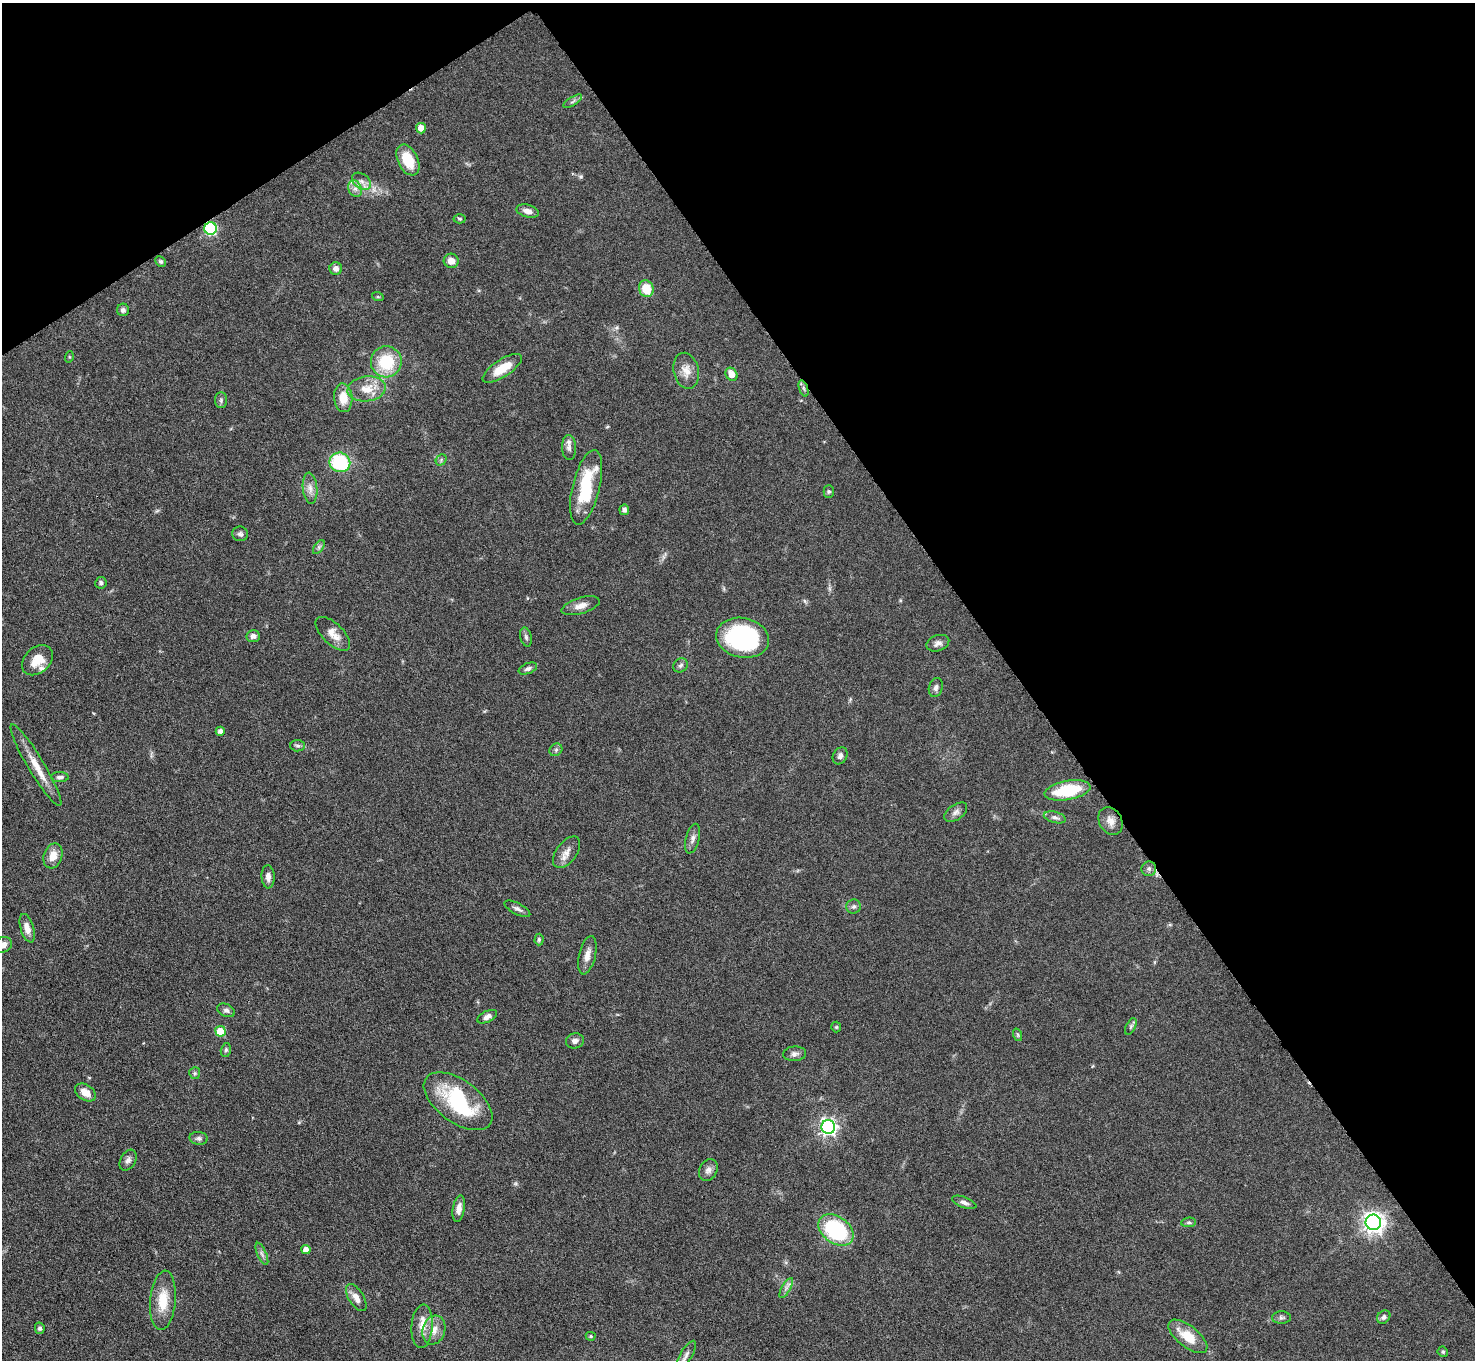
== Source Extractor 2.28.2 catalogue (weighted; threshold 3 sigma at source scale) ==
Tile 3 of 4 x 4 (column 3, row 1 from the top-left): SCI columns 2947-4419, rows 4373-5730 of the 5893 x 5887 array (HDU 1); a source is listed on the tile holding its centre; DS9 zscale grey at full resolution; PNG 1477 x 1362 px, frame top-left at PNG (2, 3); each listed source drawn as its Kron ellipse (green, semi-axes under 4 px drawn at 4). Shown black and unused: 36% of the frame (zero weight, under 3 of 6 exposures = <1% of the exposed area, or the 3 px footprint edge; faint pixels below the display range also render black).
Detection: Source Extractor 2.28.2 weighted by HDU 2 'WHT'; one run over the whole footprint, this tile lists its part. Background 0.0847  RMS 0.0043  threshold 0.0176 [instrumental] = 3 sigma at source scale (4.09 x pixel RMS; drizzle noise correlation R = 1.36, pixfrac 0.8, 0.05/0.05 arcsec/px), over >= 5 px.
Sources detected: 104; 3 inside a brighter object's white glare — neither listed nor drawn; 2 inside a brighter listed object's ellipse — not listed separately; the other 99 listed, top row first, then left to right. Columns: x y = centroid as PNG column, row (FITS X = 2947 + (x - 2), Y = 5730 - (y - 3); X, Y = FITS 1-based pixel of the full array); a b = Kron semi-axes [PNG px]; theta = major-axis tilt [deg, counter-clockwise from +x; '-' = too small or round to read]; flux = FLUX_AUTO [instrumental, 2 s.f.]
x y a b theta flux
573 101 11 3 32 0.96
421 128 5 5 - 3.8
408 160 16 10 -64 12
362 181 11 7 -39 2.3
355 189 8 6 -69 1.9
528 211 11 6 -15 2.4
459 219 6 4 -3 0.56
211 228 6 6 - 51
451 261 7 7 - 3
161 262 6 5 - 0.74
336 269 6 6 - 2.2
646 289 8 7 - 8.3
378 297 6 3 -18 0.43
123 310 6 6 - 1.2
69 357 6 3 72 0.35
386 362 15 15 - 17
502 368 23 8 33 8.7
686 371 18 12 -77 4.4
732 374 7 5 -56 3.6
803 388 8 3 -71 0.89
367 389 19 12 8 7
343 398 14 9 -86 6.6
221 400 8 6 90 1
569 447 12 7 -87 1.9
441 460 6 5 - 0.76
340 462 10 9 - 32
586 487 38 13 76 22
310 488 15 7 -84 2.8
829 491 6 5 - 0.71
624 510 5 5 - 1.3
240 534 8 7 - 1.2
319 547 8 4 54 0.89
101 583 6 5 - 1
581 606 19 8 17 3.3
333 634 22 10 -44 4.6
253 636 7 6 - 1.9
526 637 10 5 -75 1
743 638 26 20 -11 55
938 643 12 8 19 1.9
37 660 17 12 43 6.5
681 665 8 6 42 1
528 669 10 5 22 1.2
936 687 10 7 73 1.4
220 731 4 4 - 1.5
298 746 7 5 -2 0.89
556 750 7 5 45 0.95
840 756 9 7 60 1.3
36 765 47 8 -59 7.8
60 777 9 5 2 1.2
1067 790 23 9 10 20
956 812 13 7 36 1.8
1055 817 11 5 -15 1.4
1111 821 15 11 -62 3.4
693 839 15 7 75 2
567 852 18 10 54 3.4
53 856 13 9 73 4.6
1149 869 7 7 - 1.2
268 877 11 6 -87 2.1
854 906 7 7 - 1.1
517 909 14 5 -27 1.5
27 928 15 6 -73 3.5
539 940 6 4 88 0.74
3 945 9 7 28 2.6
587 955 20 8 77 3.3
226 1010 9 6 -24 1.2
487 1017 10 5 26 2
1131 1026 9 5 63 0.83
836 1027 5 5 - 0.49
220 1031 5 5 - 11
1018 1035 6 4 -72 0.6
575 1041 9 7 14 1.6
226 1050 7 5 75 0.78
795 1054 12 7 5 1.6
195 1073 6 5 - 0.7
85 1092 11 7 -33 4.1
458 1101 39 21 -36 31
828 1127 7 6 - 140
199 1138 9 6 -5 1.2
128 1160 11 7 60 1.7
708 1170 11 9 65 2
964 1202 13 5 -20 1.6
459 1209 13 6 80 2.8
1189 1222 7 5 5 0.74
1373 1222 8 7 - 240
836 1230 19 13 -36 42
306 1250 4 4 - 3.6
262 1254 12 4 -66 1.3
786 1288 11 4 61 1.5
356 1298 15 7 -58 3.1
163 1300 30 13 85 10
1384 1317 7 6 - 1.3
1281 1318 9 6 0 1.1
422 1326 22 10 86 5.3
40 1328 5 5 - 0.88
434 1330 15 11 73 4.4
591 1336 5 4 - 0.55
1188 1336 23 10 -38 9.1
1443 1352 5 5 - 0.74
686 1355 16 6 60 2
Overlapping masked pixels (flux is a lower limit): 1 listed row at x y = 211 228
Isophote crosses this tile's border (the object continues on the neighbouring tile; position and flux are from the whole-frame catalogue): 2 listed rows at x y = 3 945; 686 1355